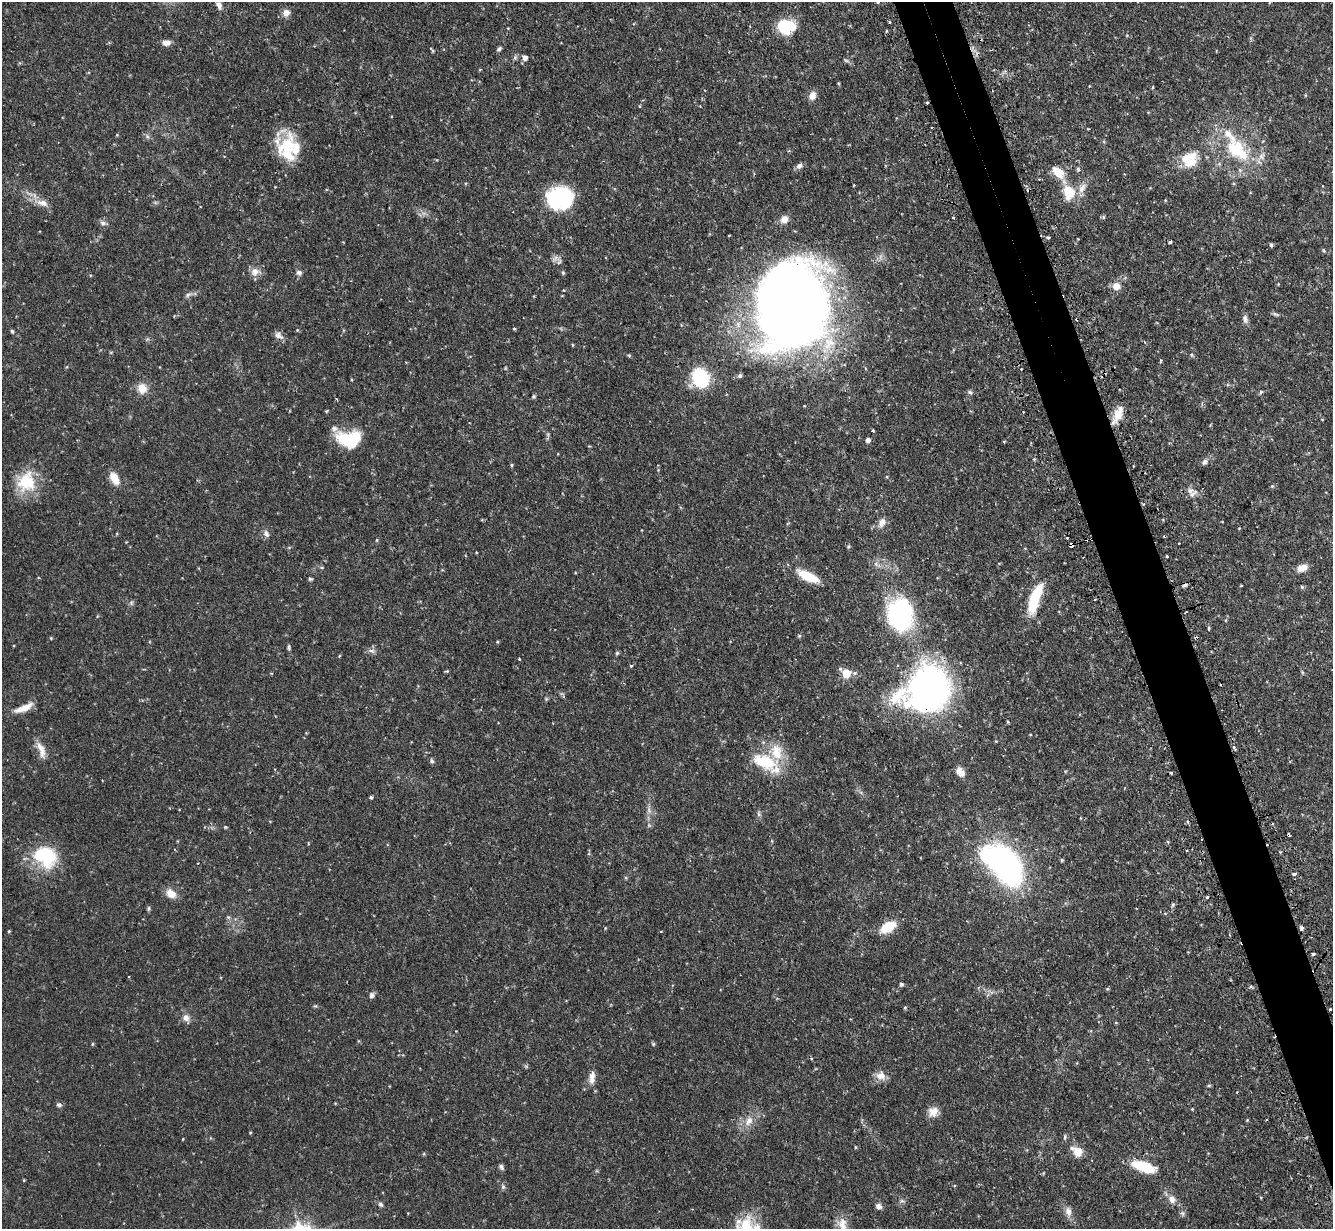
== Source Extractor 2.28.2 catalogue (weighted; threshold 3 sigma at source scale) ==
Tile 6 of 4 x 4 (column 2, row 2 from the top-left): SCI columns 1369-2699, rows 2627-3853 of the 5400 x 5380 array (HDU 1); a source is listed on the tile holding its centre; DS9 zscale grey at full resolution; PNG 1335 x 1231 px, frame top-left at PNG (2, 2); no overlay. Shown black and unused: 4% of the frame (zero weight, under 2 of 3 exposures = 4% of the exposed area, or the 3 px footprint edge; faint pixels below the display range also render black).
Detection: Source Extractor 2.28.2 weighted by HDU 2 'WHT'; one run over the whole footprint, this tile lists its part. Background 0.0818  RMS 0.0055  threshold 0.025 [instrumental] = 3 sigma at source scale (4.5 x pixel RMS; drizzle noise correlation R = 1.50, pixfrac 1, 0.05/0.05 arcsec/px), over >= 5 px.
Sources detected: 181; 4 inside a brighter object's white glare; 13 cosmic-ray / hot-pixel residue — not listed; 7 inside a brighter listed object's ellipse — not listed separately; the other 157 listed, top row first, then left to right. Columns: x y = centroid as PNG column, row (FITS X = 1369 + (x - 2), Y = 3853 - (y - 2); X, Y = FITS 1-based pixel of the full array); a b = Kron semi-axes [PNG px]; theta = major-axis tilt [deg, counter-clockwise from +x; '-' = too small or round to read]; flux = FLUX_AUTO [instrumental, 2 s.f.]
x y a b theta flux
877 2 3 3 - 1.7
219 5 14 8 -62 2.9
286 13 9 9 - 3.4
889 22 3 3 - 0.88
786 26 15 12 -6 27
166 43 9 6 5 3.3
499 49 7 4 44 1.1
525 57 6 5 - 2.6
846 60 8 3 -19 0.93
480 69 5 3 - 0.41
839 83 5 3 - 0.54
812 96 10 8 66 3.6
927 103 3 3 - 1.4
639 106 3 3 - 0.62
288 143 32 25 -76 20
1237 150 33 19 -45 31
1190 160 23 21 39 15
799 166 9 6 46 1.9
1078 169 5 5 - 0.95
1058 172 12 8 -46 11
1069 192 19 15 -79 13
560 198 28 23 6 42
42 203 17 9 -18 4.8
1104 217 6 4 90 0.69
953 218 3 3 - 0.75
784 219 10 9 - 3.6
103 223 8 7 - 1.8
729 235 3 2 - 0.55
1048 238 4 3 - 0.76
1170 242 4 3 - 1.8
1271 245 5 5 - 0.8
1323 250 6 3 -70 0.58
255 272 13 11 12 4.2
299 272 7 6 - 1.6
563 273 5 4 - 0.75
1116 286 9 9 - 4.8
188 295 9 5 31 1.6
789 305 63 49 73 900
1276 314 10 4 -18 1.1
1245 319 11 7 -72 2.1
514 329 4 3 - 0.56
297 330 4 4 - 0.54
12 331 4 4 - 0.77
278 335 13 8 -35 2.6
829 344 30 16 58 20
572 345 5 3 - 0.43
629 355 4 3 - 0.72
1192 355 5 4 - 0.77
740 376 6 5 - 1
700 378 16 14 -65 39
142 388 11 10 - 6.4
970 392 7 5 -7 1.1
1261 392 6 5 - 0.77
533 396 6 5 - 0.72
1118 413 20 9 70 7.9
873 430 3 3 - 0.66
347 439 28 16 9 24
868 440 5 4 - 2.3
1004 441 5 3 - 0.4
1034 459 5 4 - 0.56
1205 462 8 6 65 1.6
511 465 4 4 - 0.65
114 478 14 8 -61 6.6
26 482 28 25 72 21
1272 486 5 4 - 0.65
1192 494 12 8 21 2.9
882 522 12 9 64 3.5
266 534 10 7 -66 2
1067 538 2 2 - 0.47
377 540 5 3 - 0.53
1179 543 3 2 - 0.84
1071 545 4 4 - 9
848 546 5 4 - 0.69
1167 556 3 3 - 1.1
876 564 7 6 - 1.7
1302 568 13 8 22 4.4
808 576 25 9 -26 15
310 579 5 4 - 0.87
1241 586 3 3 - 0.69
1302 587 5 4 - 0.66
1035 599 36 11 71 21
131 603 6 5 - 1.1
900 615 26 19 -88 92
1209 628 5 3 - 0.66
799 636 5 5 - 0.79
51 638 4 4 - 0.53
497 642 4 4 - 0.56
289 647 8 4 -86 0.9
372 651 9 6 -17 1.7
617 653 5 5 - 0.74
519 659 3 3 - 0.61
631 666 4 3 - 0.65
447 671 6 4 0 0.58
846 673 6 5 - 18
855 673 6 5 - 1.2
931 686 42 37 -3 180
24 708 24 7 23 6.5
1008 722 4 4 - 0.58
1030 735 4 3 - 0.37
1234 747 5 4 - 1.2
41 749 25 8 -69 5.4
432 761 6 5 - 1.1
764 762 34 18 -19 22
960 772 11 8 -51 4
1171 772 4 3 - 0.52
371 798 4 3 - 0.99
649 810 11 5 -78 2
759 814 9 4 82 1.1
1187 821 4 3 - 1.5
225 827 4 4 - 0.55
308 843 4 2 - 0.47
1280 852 3 3 - 0.64
45 856 31 23 -30 31
1062 860 4 4 - 0.7
1006 866 26 16 -62 190
1295 874 4 3 - 3
171 893 12 9 -39 5.9
1207 897 3 3 - 0.75
1173 904 7 4 58 0.86
149 908 8 4 89 0.86
228 917 6 5 - 0.92
888 927 16 9 29 15
1302 929 4 4 - 1.5
9 931 4 3 - 0.58
1313 954 4 3 - 1.4
1314 971 9 3 -44 1.5
901 984 4 4 - 1.3
1107 989 5 4 - 0.72
371 995 7 5 76 1.7
315 1006 6 4 16 0.64
905 1008 5 4 - 0.62
1330 1009 3 2 - 0.57
186 1018 9 8 - 2.9
1116 1023 4 3 - 0.44
92 1044 5 3 - 0.61
653 1044 5 4 - 0.7
881 1076 12 11 - 5
592 1077 18 7 82 3.9
1209 1085 6 4 19 0.6
59 1105 7 5 -23 1.3
1192 1109 3 3 - 0.43
933 1111 13 11 37 4.8
749 1121 15 9 56 5.4
250 1132 4 3 - 0.48
1065 1137 7 3 82 0.82
183 1139 4 2 - 0.37
1077 1151 12 8 -41 8.3
1143 1166 26 10 -17 20
501 1167 8 5 -50 1.4
24 1180 4 3 - 0.45
503 1187 6 6 - 1.1
1172 1199 10 9 - 4
902 1201 7 4 -18 0.93
380 1204 7 5 -33 1.2
879 1206 8 7 - 2
1068 1211 13 8 -73 3.5
842 1225 21 11 -80 6.2
Overlapping masked pixels (flux is a lower limit): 4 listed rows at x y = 927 103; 1071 545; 931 686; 1314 971
Isophote crosses this tile's border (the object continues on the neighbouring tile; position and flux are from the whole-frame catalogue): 3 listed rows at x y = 877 2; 219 5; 842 1225